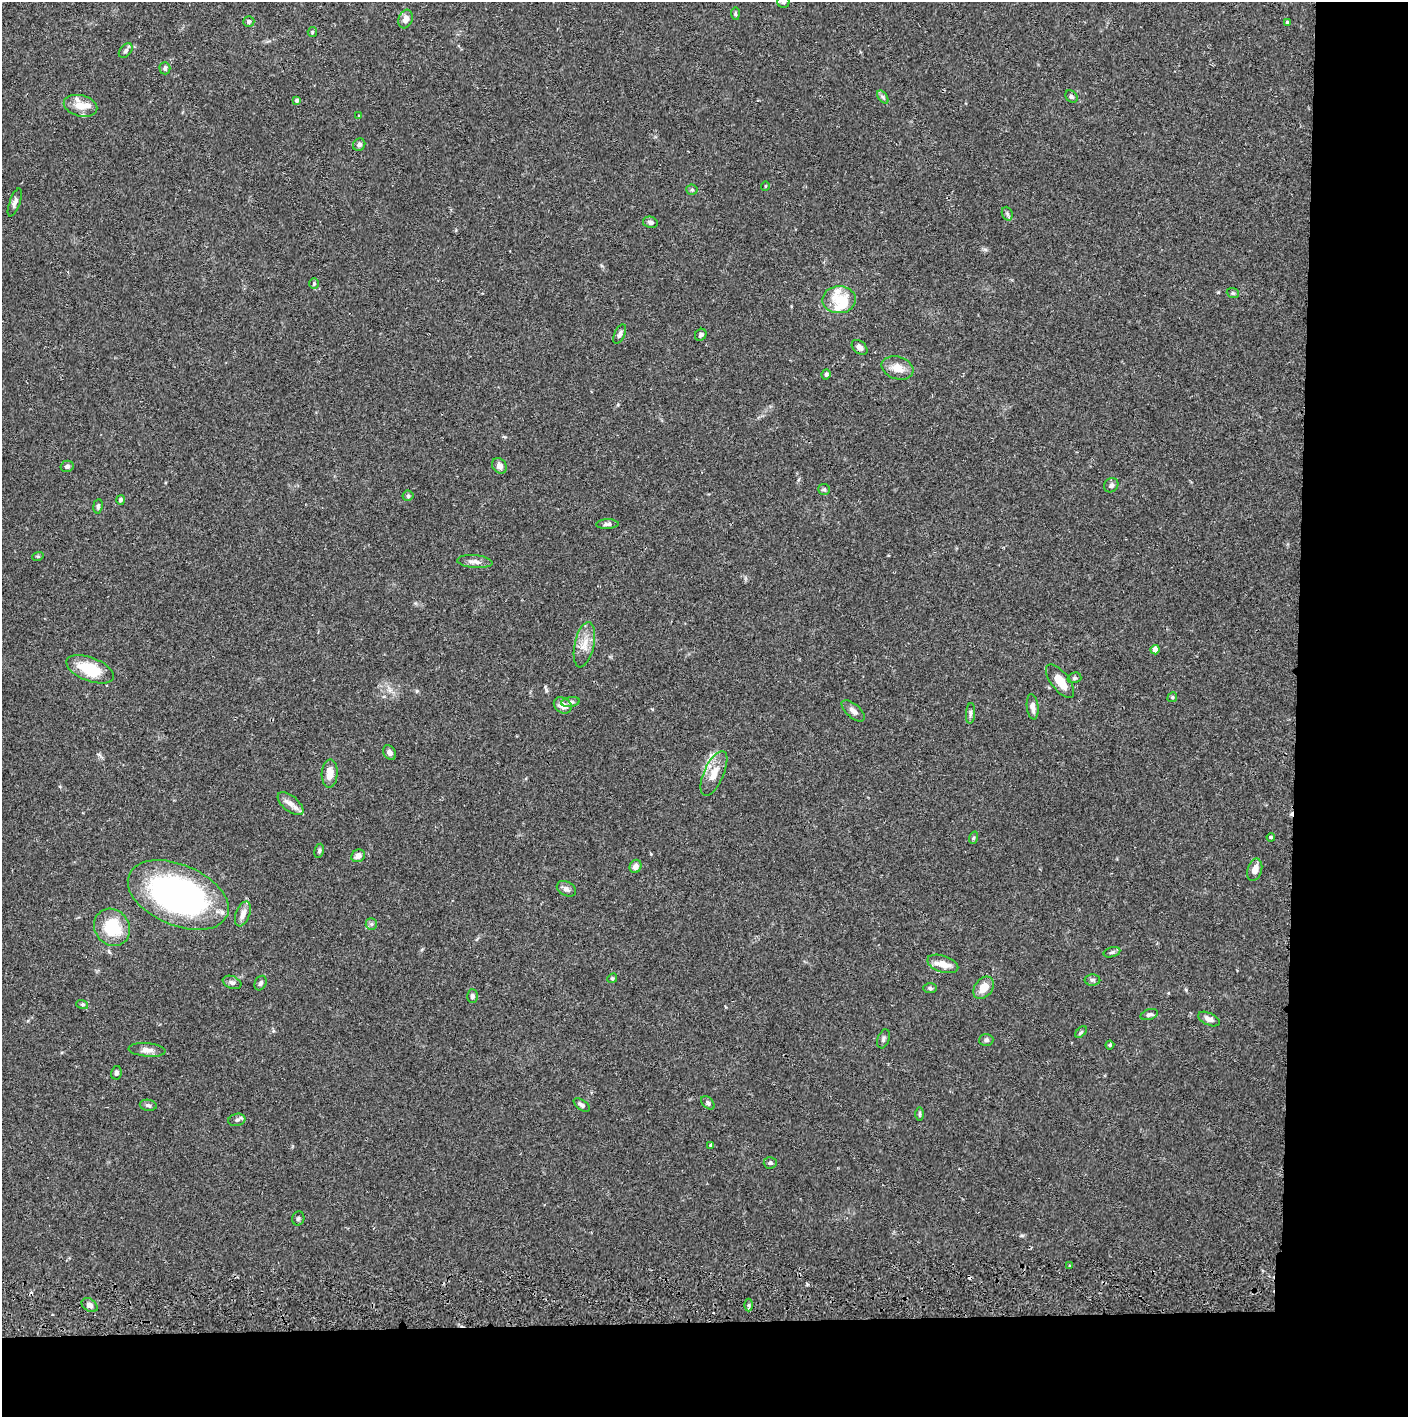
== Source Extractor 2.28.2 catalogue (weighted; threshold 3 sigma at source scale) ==
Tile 9 of 3 x 3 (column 3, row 3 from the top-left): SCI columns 2816-4221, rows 57-1471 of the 4228 x 4360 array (HDU 1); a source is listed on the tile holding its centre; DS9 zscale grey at full resolution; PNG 1410 x 1419 px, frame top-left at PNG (2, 2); each listed source drawn as its Kron ellipse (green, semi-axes under 4 px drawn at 4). Shown black and unused: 14% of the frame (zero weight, under 2 of 3 exposures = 3% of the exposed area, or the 3 px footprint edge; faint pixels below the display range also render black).
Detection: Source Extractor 2.28.2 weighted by HDU 2 'WHT'; one run over the whole footprint, this tile lists its part. Background 0.0687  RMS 0.0048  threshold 0.0217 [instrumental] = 3 sigma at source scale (4.5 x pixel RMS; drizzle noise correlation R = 1.50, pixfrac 1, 0.05/0.05 arcsec/px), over >= 5 px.
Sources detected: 103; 1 inside a brighter object's white glare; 4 cosmic-ray / hot-pixel residue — neither listed nor drawn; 6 inside a brighter listed object's ellipse — not listed separately; the other 92 listed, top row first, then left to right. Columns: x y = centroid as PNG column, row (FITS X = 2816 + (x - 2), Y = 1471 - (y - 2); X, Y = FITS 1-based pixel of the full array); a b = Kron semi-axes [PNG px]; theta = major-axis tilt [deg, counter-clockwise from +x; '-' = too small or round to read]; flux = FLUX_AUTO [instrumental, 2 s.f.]
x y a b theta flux
783 2 6 6 - 1
735 14 6 4 -86 0.78
406 19 9 7 71 3.2
249 22 5 5 - 1.3
1287 22 4 3 - 0.62
312 32 5 4 - 0.57
126 51 8 5 51 1.2
165 68 6 5 - 1.3
883 97 7 4 -53 1
1071 97 7 5 -44 1
297 101 4 4 - 1.2
80 106 17 10 -14 5.8
359 116 4 3 - 0.56
359 145 6 6 - 1.6
765 186 5 3 - 0.4
692 190 5 5 - 0.8
15 202 15 5 70 1.8
1007 214 7 5 -70 0.97
650 222 7 5 -12 1.4
314 284 5 4 - 0.71
1233 293 6 5 - 0.77
839 300 16 13 3 7.4
620 334 10 5 65 1.4
701 335 6 5 - 0.98
860 347 9 6 -41 1.9
897 368 16 11 -17 5.9
826 374 5 4 - 1
67 466 6 5 - 1.2
499 466 8 6 -53 2.4
1111 485 7 6 - 1.4
824 489 6 5 - 0.85
408 496 5 5 - 0.7
120 500 5 4 - 0.92
98 506 7 4 82 0.91
607 524 11 4 2 1.3
38 556 6 3 19 0.54
475 562 18 6 -5 2.7
584 645 23 9 78 6
1155 650 4 4 - 5.4
90 669 25 11 -21 17
1074 678 7 5 15 0.88
1060 681 20 9 -53 6.8
1172 697 5 4 - 0.67
571 702 9 5 9 1.4
563 705 9 7 -35 3.8
1033 707 13 6 -83 2.5
853 711 14 6 -40 2.3
971 713 10 4 86 1.2
390 753 8 5 -58 1.6
714 773 24 10 66 6.9
330 774 14 8 87 5.4
290 804 15 7 -39 3.3
1271 837 4 4 - 0.81
973 838 6 4 70 0.67
319 851 7 4 79 0.89
358 856 7 6 - 2.8
635 866 7 5 67 2.5
1255 870 11 7 73 3.8
566 889 10 7 -28 1.8
178 895 53 30 -23 150
243 914 13 7 69 3.4
371 924 6 5 - 0.95
112 927 19 17 -54 20
1112 952 8 5 14 1.1
943 964 16 8 -18 5.4
612 978 5 4 - 0.65
1092 980 8 6 0 1.1
232 982 9 6 -21 1.4
260 983 7 5 65 1.2
930 988 7 5 -1 1
984 988 12 8 51 6.1
472 996 6 5 - 1.1
82 1004 6 4 -18 0.71
1149 1015 9 5 15 1.2
1209 1019 11 6 -24 2.3
1081 1032 7 4 45 0.72
883 1039 10 5 71 1.3
986 1040 7 6 - 0.98
1110 1045 4 4 - 0.65
147 1050 18 7 -5 2.8
116 1073 7 5 79 1.3
708 1103 8 5 -45 1.3
148 1105 8 5 -8 1.1
582 1105 9 5 -35 1.2
920 1114 7 4 89 0.71
237 1120 9 6 12 1.3
711 1145 3 3 - 1.1
770 1163 7 5 4 1
298 1218 7 6 - 1.1
1070 1266 4 3 - 1.3
90 1305 9 6 -35 2
748 1305 6 4 -90 0.89
Isophote crosses this tile's border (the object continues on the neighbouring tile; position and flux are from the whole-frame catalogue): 1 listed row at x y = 783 2